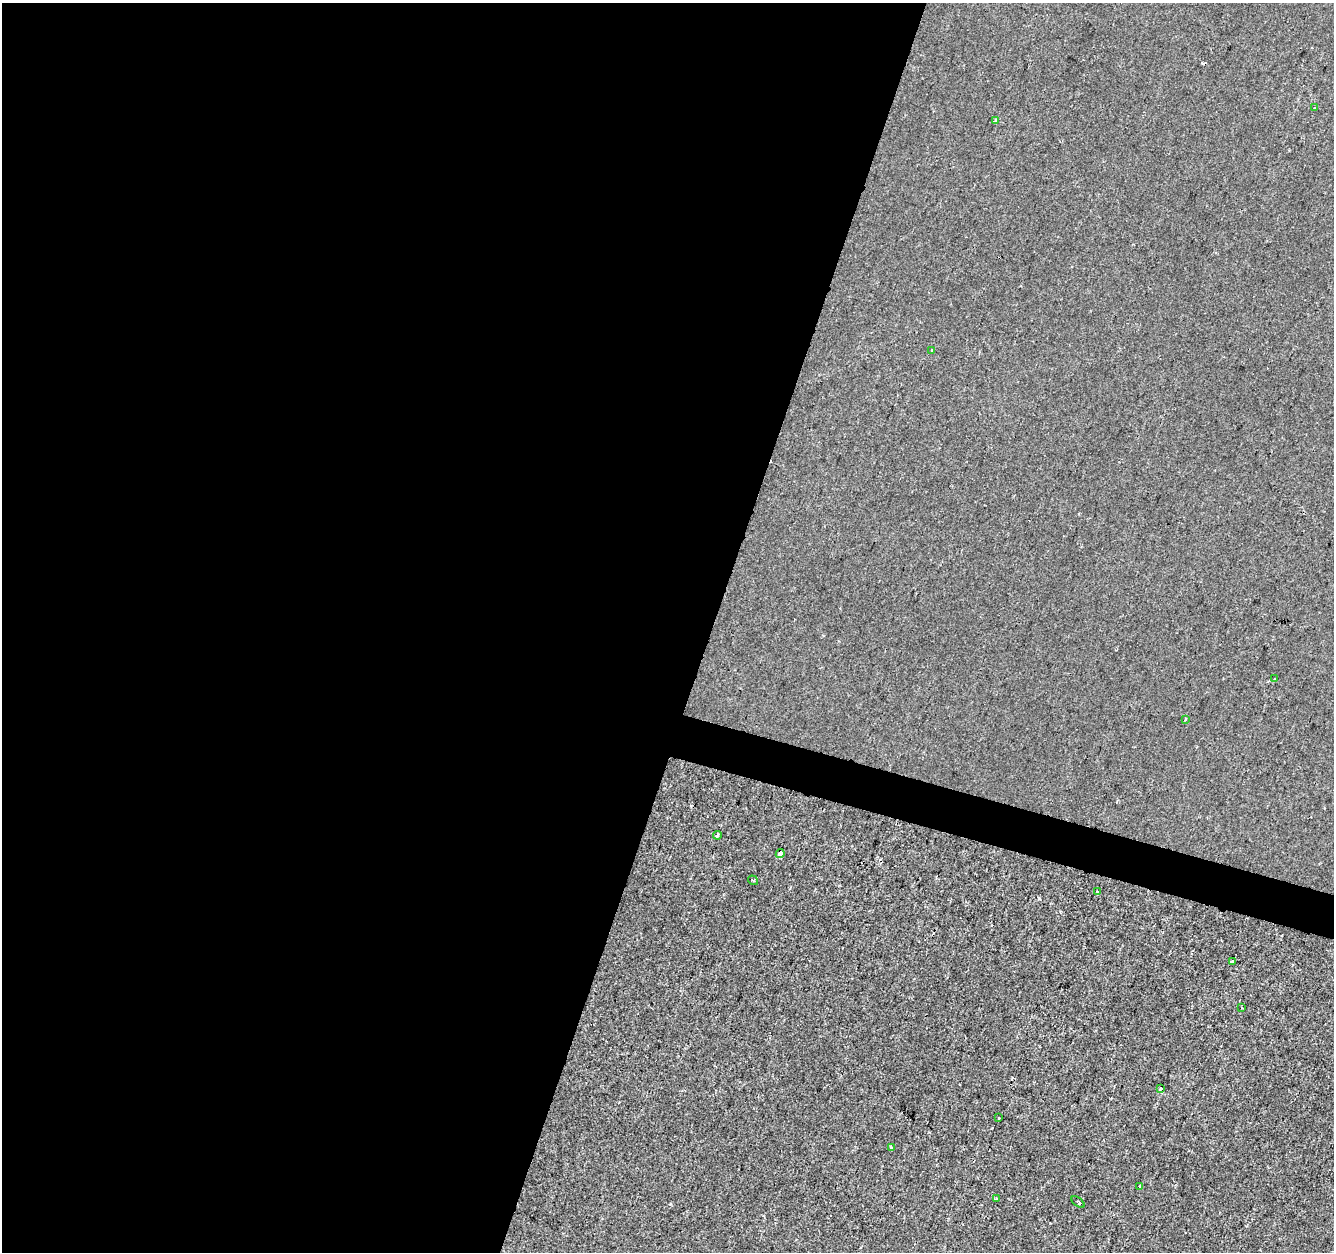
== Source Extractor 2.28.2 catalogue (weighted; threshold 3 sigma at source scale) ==
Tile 5 of 4 x 4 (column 1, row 2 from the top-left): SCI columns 8-1339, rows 2781-4030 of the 5335 x 5497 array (HDU 1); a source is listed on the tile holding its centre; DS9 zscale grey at full resolution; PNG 1336 x 1254 px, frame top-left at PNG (2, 3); each listed source drawn as its Kron ellipse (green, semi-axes under 4 px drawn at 4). Shown black and unused: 55% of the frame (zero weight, under 2 of 3 exposures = <1% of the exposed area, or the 3 px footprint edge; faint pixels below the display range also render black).
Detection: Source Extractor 2.28.2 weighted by HDU 2 'WHT'; one run over the whole footprint, this tile lists its part. Background -2.68e-04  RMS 0.0026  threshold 0.0118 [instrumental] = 3 sigma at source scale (4.5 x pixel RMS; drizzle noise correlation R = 1.50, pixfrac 1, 0.0396/0.0396 arcsec/px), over >= 5 px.
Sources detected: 19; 2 cosmic-ray / hot-pixel residue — neither listed nor drawn; the other 17 listed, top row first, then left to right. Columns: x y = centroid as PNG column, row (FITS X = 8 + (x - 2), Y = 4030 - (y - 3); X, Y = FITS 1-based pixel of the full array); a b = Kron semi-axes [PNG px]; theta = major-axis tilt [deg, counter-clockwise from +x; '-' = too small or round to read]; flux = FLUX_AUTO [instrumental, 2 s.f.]
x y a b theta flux
1315 108 3 3 - 0.29
996 121 4 3 - 1.2
932 350 3 2 - 0.56
1275 678 4 3 - 0.36
1185 719 3 2 - 0.35
717 835 4 3 - 0.57
780 854 4 3 - 1.5
753 880 5 3 - 0.33
1097 892 4 3 - 0.44
1232 962 4 3 - 2.6
1242 1008 3 2 - 0.18
1161 1088 4 3 - 0.77
999 1118 3 2 - 0.21
892 1148 3 3 - 1.2
1140 1186 3 3 - 1.2
996 1199 3 3 - 2
1078 1202 7 3 -39 0.38
Overlapping masked pixels (flux is a lower limit): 1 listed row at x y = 780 854
Unlisted compact peaks at least as high as the median listed source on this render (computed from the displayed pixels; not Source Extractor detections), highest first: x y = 1039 898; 670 1204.